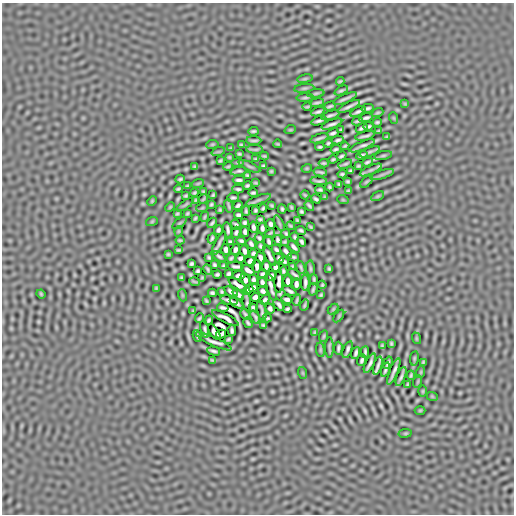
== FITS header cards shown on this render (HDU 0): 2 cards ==
NAXIS1  =                  512
NAXIS2  =                  512

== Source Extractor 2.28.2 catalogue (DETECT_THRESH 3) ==
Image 512 x 512 px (HDU 0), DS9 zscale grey, 1 PNG px = 1 image px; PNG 516 x 516 px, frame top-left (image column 1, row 512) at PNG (2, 3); each listed source drawn as its Kron ellipse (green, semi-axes under 4 px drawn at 4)
Background 3.92e-07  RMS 2.3e-05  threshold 6.98e-05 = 3 sigma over >= 5 px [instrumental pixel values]
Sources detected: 291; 2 with non-positive FLUX_AUTO (blend fragments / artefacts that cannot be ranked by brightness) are neither listed nor drawn; the other 289 listed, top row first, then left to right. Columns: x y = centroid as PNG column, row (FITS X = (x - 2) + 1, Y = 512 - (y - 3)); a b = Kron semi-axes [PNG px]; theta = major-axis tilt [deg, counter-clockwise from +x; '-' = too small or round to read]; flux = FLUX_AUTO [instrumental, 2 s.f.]
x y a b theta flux
305 79 8 4 9 1.7e-03
340 81 4 2 - 1.9e-03
304 88 10 3 6 2.5e-03
341 90 7 3 25 2.9e-03
316 93 8 3 6 2.1e-03
305 97 8 2 5 2.7e-03
345 99 12 2 23 5.1e-03
317 103 7 2 8 2.9e-03
405 104 4 4 - 1.7e-03
330 106 6 2 17 2.9e-03
349 106 12 2 27 6.0e-03
307 107 4 2 - 2.0e-03
367 108 6 2 13 3.2e-03
318 112 7 2 20 3.6e-03
358 112 8 3 24 4.5e-03
378 113 6 3 21 2.2e-03
330 115 9 2 18 4.4e-03
366 118 7 3 15 3.9e-03
394 118 6 3 -71 1.3e-03
319 121 8 2 18 4.1e-03
357 121 5 2 - 2.6e-03
377 122 4 3 - 2.4e-03
332 124 11 2 20 5.4e-03
368 126 5 3 - 2.7e-03
362 128 6 3 26 2.9e-03
290 130 6 3 18 1.3e-03
341 130 4 2 - 2.0e-03
253 131 5 3 - 2.6e-03
378 131 4 2 - 1.8e-03
333 133 6 3 22 3.6e-03
365 136 10 2 15 4.3e-03
387 137 4 2 - 1.8e-03
319 138 9 2 17 3.8e-03
254 140 7 2 -1 2.8e-03
338 140 6 3 12 3.1e-03
328 143 4 3 - 2.4e-03
212 144 6 3 8 1.6e-03
278 144 4 2 - 1.8e-03
241 145 3 2 - 1.8e-03
345 146 4 2 - 2.0e-03
362 146 13 2 22 5.9e-03
320 147 5 3 - 2.5e-03
231 148 3 2 - 1.6e-03
255 149 8 2 -3 2.3e-03
336 149 5 2 - 2.6e-03
218 152 7 4 18 1.7e-03
370 152 10 3 22 3.4e-03
239 154 4 3 - 2.0e-03
362 155 6 3 18 3.0e-03
383 155 9 3 11 2.0e-03
264 156 4 2 - 1.9e-03
341 156 5 2 - 2.7e-03
229 157 3 3 - 1.5e-03
256 159 4 3 - 1.9e-03
333 159 4 2 - 2.0e-03
220 161 4 3 - 2.1e-03
238 162 6 3 0 2.0e-03
367 162 5 3 - 2.9e-03
324 163 5 2 - 2.2e-03
345 164 7 3 20 2.6e-03
195 166 3 3 - 1.9e-03
228 166 5 2 - 2.0e-03
249 166 12 3 -25 2.6e-03
263 166 4 3 - 2.3e-03
358 166 4 3 - 2.0e-03
307 168 5 3 - 1.4e-03
371 170 12 4 25 3.5e-03
238 171 8 3 11 3.0e-03
271 171 3 3 - 1.6e-03
351 171 4 3 - 2.4e-03
320 172 7 2 -13 2.8e-03
342 174 4 3 - 2.4e-03
247 175 4 3 - 2.2e-03
382 175 12 3 18 4.4e-03
180 179 4 3 - 2.4e-03
239 180 6 3 0 3.6e-03
319 181 8 2 -4 3.2e-03
348 181 4 3 - 2.2e-03
366 182 8 3 40 2.3e-03
198 183 6 4 19 1.3e-03
256 183 4 2 - 1.9e-03
339 184 4 3 - 2.2e-03
187 186 4 2 - 1.8e-03
247 186 4 3 - 2.6e-03
329 187 4 3 - 2.2e-03
178 189 4 3 - 2.1e-03
238 189 5 3 - 2.9e-03
320 190 5 3 - 2.6e-03
348 191 3 3 - 1.6e-03
203 192 3 2 - 1.6e-03
195 193 4 3 - 2.1e-03
253 193 4 3 - 2.8e-03
213 195 4 3 - 2.0e-03
305 195 4 2 - 1.8e-03
186 196 4 3 - 2.1e-03
378 196 7 3 27 2.1e-03
325 197 3 2 - 1.3e-03
233 198 6 3 5 2.7e-03
203 199 5 2 - 1.8e-03
316 199 5 3 - 2.9e-03
196 200 3 2 - 1.6e-03
258 200 13 4 21 3.3e-03
343 200 6 3 -18 1.1e-03
152 201 5 3 - 1.7e-03
211 204 4 3 - 2.0e-03
185 205 10 3 34 1.8e-03
238 205 5 3 - 3.0e-03
272 205 4 3 - 1.9e-03
229 206 7 2 -74 2.3e-03
309 206 5 2 - 2.8e-03
170 207 5 3 - 1.5e-03
291 207 4 2 - 1.9e-03
202 208 6 3 18 1.3e-03
263 208 4 3 - 2.4e-03
282 209 4 3 - 2.4e-03
220 210 3 3 - 1.8e-03
256 210 4 3 - 2.2e-03
246 211 4 2 - 2.3e-03
301 211 4 3 - 2.3e-03
187 213 4 3 - 1.9e-03
177 214 4 2 - 1.8e-03
238 215 4 4 - 2.9e-03
205 217 5 2 - 2.0e-03
195 218 4 2 - 1.8e-03
260 219 4 3 - 2.2e-03
297 220 4 3 - 1.8e-03
152 221 6 3 19 1.3e-03
179 223 8 2 40 1.4e-03
212 223 6 2 48 2.7e-03
245 223 4 4 - 2.6e-03
279 223 8 3 -61 2.0e-03
271 224 5 4 - 3.5e-03
236 225 5 3 - 2.6e-03
290 226 4 2 - 1.9e-03
253 227 5 3 - 3.6e-03
311 227 4 2 - 1.9e-03
262 228 5 3 - 3.6e-03
218 230 4 3 - 2.8e-03
228 230 8 3 -81 3.2e-03
301 230 5 3 - 2.7e-03
179 231 5 3 - 1.2e-03
236 232 6 3 76 3.1e-03
245 232 5 4 - 3.4e-03
270 233 5 2 - 2.2e-03
286 234 4 3 - 2.3e-03
295 237 4 3 - 2.2e-03
212 238 5 3 - 2.5e-03
259 238 4 3 - 2.5e-03
180 240 4 2 - 1.9e-03
278 240 5 4 - 2.4e-03
241 241 4 3 - 2.6e-03
269 241 6 3 -66 3.2e-03
230 242 4 3 - 2.5e-03
285 242 3 3 - 2.0e-03
302 242 5 3 - 3.0e-03
219 244 13 2 62 4.6e-03
251 244 5 3 - 3.2e-03
261 246 5 3 - 2.6e-03
294 247 7 3 -46 3.8e-03
226 249 5 3 - 3.9e-03
178 250 4 3 - 1.9e-03
235 250 5 3 - 3.8e-03
276 250 5 3 - 3.1e-03
245 251 5 4 - 3.3e-03
286 252 7 3 -49 3.3e-03
253 253 4 3 - 2.7e-03
168 254 3 3 - 1.6e-03
219 256 7 3 -36 3.1e-03
269 256 11 3 -62 4.4e-03
260 257 6 3 -67 4.1e-03
293 257 5 2 - 2.3e-03
209 258 4 3 - 2.1e-03
231 258 5 3 - 2.3e-03
241 258 4 4 - 3.3e-03
279 258 5 3 - 1.7e-03
250 261 5 4 - 2.6e-03
284 261 5 3 - 2.6e-03
191 264 4 3 - 2.6e-03
214 265 4 3 - 2.3e-03
223 266 4 3 - 2.1e-03
236 266 8 3 -6 3.4e-03
257 266 6 3 -82 4.0e-03
266 266 5 3 - 3.7e-03
292 266 3 2 - 1.7e-03
276 267 4 4 - 3.4e-03
301 268 6 2 -70 2.5e-03
310 268 8 3 -85 2.3e-03
208 269 5 2 - 2.3e-03
329 269 4 3 - 2.0e-03
248 270 7 3 -34 5.4e-03
198 271 4 3 - 2.4e-03
283 271 4 3 - 2.4e-03
217 274 4 3 - 2.6e-03
229 274 4 3 - 2.9e-03
262 274 5 3 - 2.8e-03
239 275 6 3 5 3.2e-03
295 275 8 2 -42 2.9e-03
271 276 5 3 - 3.7e-03
202 277 3 2 - 1.6e-03
181 278 3 3 - 2.0e-03
314 279 5 2 - 2.4e-03
245 280 6 4 -56 7.9e-04
253 280 5 3 - 3.1e-03
288 281 5 3 - 4.9e-03
195 282 5 2 - 1.6e-03
262 282 5 3 - 3.2e-03
279 282 11 3 88 4.0e-03
305 283 8 3 88 4.5e-03
296 284 6 3 -90 4.3e-03
238 285 10 3 -32 3.6e-03
322 285 4 3 - 2.1e-03
271 287 14 3 -75 4.5e-03
156 288 3 3 - 1.4e-03
253 288 4 3 - 2.7e-03
313 289 6 2 74 2.7e-03
248 290 6 4 40 1.7e-03
263 291 5 4 - 3.0e-03
290 291 7 3 -30 3.5e-03
222 292 4 3 - 2.0e-03
231 292 7 3 -30 3.4e-03
212 293 4 3 - 2.6e-03
41 294 5 3 - 1.7e-03
182 295 6 4 -71 1.2e-03
238 295 7 3 -40 3.3e-03
321 295 4 3 - 2.0e-03
255 297 4 4 - 3.6e-03
287 299 5 3 - 3.7e-03
229 300 9 3 -15 5.3e-03
265 300 5 3 - 2.7e-03
297 300 6 2 74 2.5e-03
206 301 4 2 - 1.8e-03
247 302 10 2 -83 1.7e-03
236 303 7 3 -31 3.7e-03
279 305 7 3 -54 3.7e-03
305 305 5 2 - 2.2e-03
253 307 4 4 - 2.4e-03
223 308 6 3 -10 2.9e-03
270 308 5 4 - 2.8e-03
287 309 4 3 - 2.5e-03
333 309 6 3 46 1.6e-03
193 311 3 2 - 1.5e-03
262 311 10 2 -78 3.2e-03
245 314 6 2 -59 2.7e-03
339 316 7 3 54 1.8e-03
255 317 7 3 -64 3.1e-03
199 318 5 2 - 2.4e-03
225 318 15 4 -27 3.8e-03
267 318 4 2 - 2.4e-03
209 320 5 3 - 2.7e-03
248 323 5 3 - 2.7e-03
263 325 4 3 - 2.0e-03
205 329 9 3 -77 1.8e-03
232 330 6 3 -85 3.3e-03
214 332 9 4 -54 1.4e-05
315 332 4 2 - 1.9e-03
221 334 5 3 - 2.7e-03
197 336 6 2 -65 2.9e-03
324 336 6 3 67 2.0e-03
416 338 6 3 -72 1.2e-03
228 339 4 2 - 2.0e-03
214 341 20 4 -25 2.3e-03
391 343 4 3 - 1.9e-03
382 346 3 3 - 1.8e-03
329 347 10 2 -90 2.4e-03
338 348 6 3 87 3.1e-03
320 350 7 3 -82 1.9e-03
347 350 9 3 70 4.2e-03
214 351 6 2 -14 3.5e-03
365 352 6 3 86 3.0e-03
356 353 6 3 70 3.6e-03
414 358 7 3 82 1.9e-03
212 360 4 2 - 1.8e-03
362 360 6 3 67 3.6e-03
423 362 3 2 - 1.7e-03
370 363 11 3 64 5.3e-03
388 363 6 3 70 3.0e-03
378 366 9 2 74 5.5e-03
385 370 7 2 71 3.6e-03
394 371 14 2 68 6.5e-03
421 372 6 3 71 1.3e-03
303 373 6 3 -71 1.3e-03
411 375 4 2 - 2.0e-03
401 376 10 2 69 4.4e-03
418 381 6 4 72 1.3e-03
407 385 4 2 - 1.9e-03
423 391 5 3 - 1.4e-03
432 396 6 3 -19 1.2e-03
420 410 5 3 - 1.3e-03
405 433 7 3 8 1.7e-03
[2 non-positive-flux detections neither listed nor drawn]